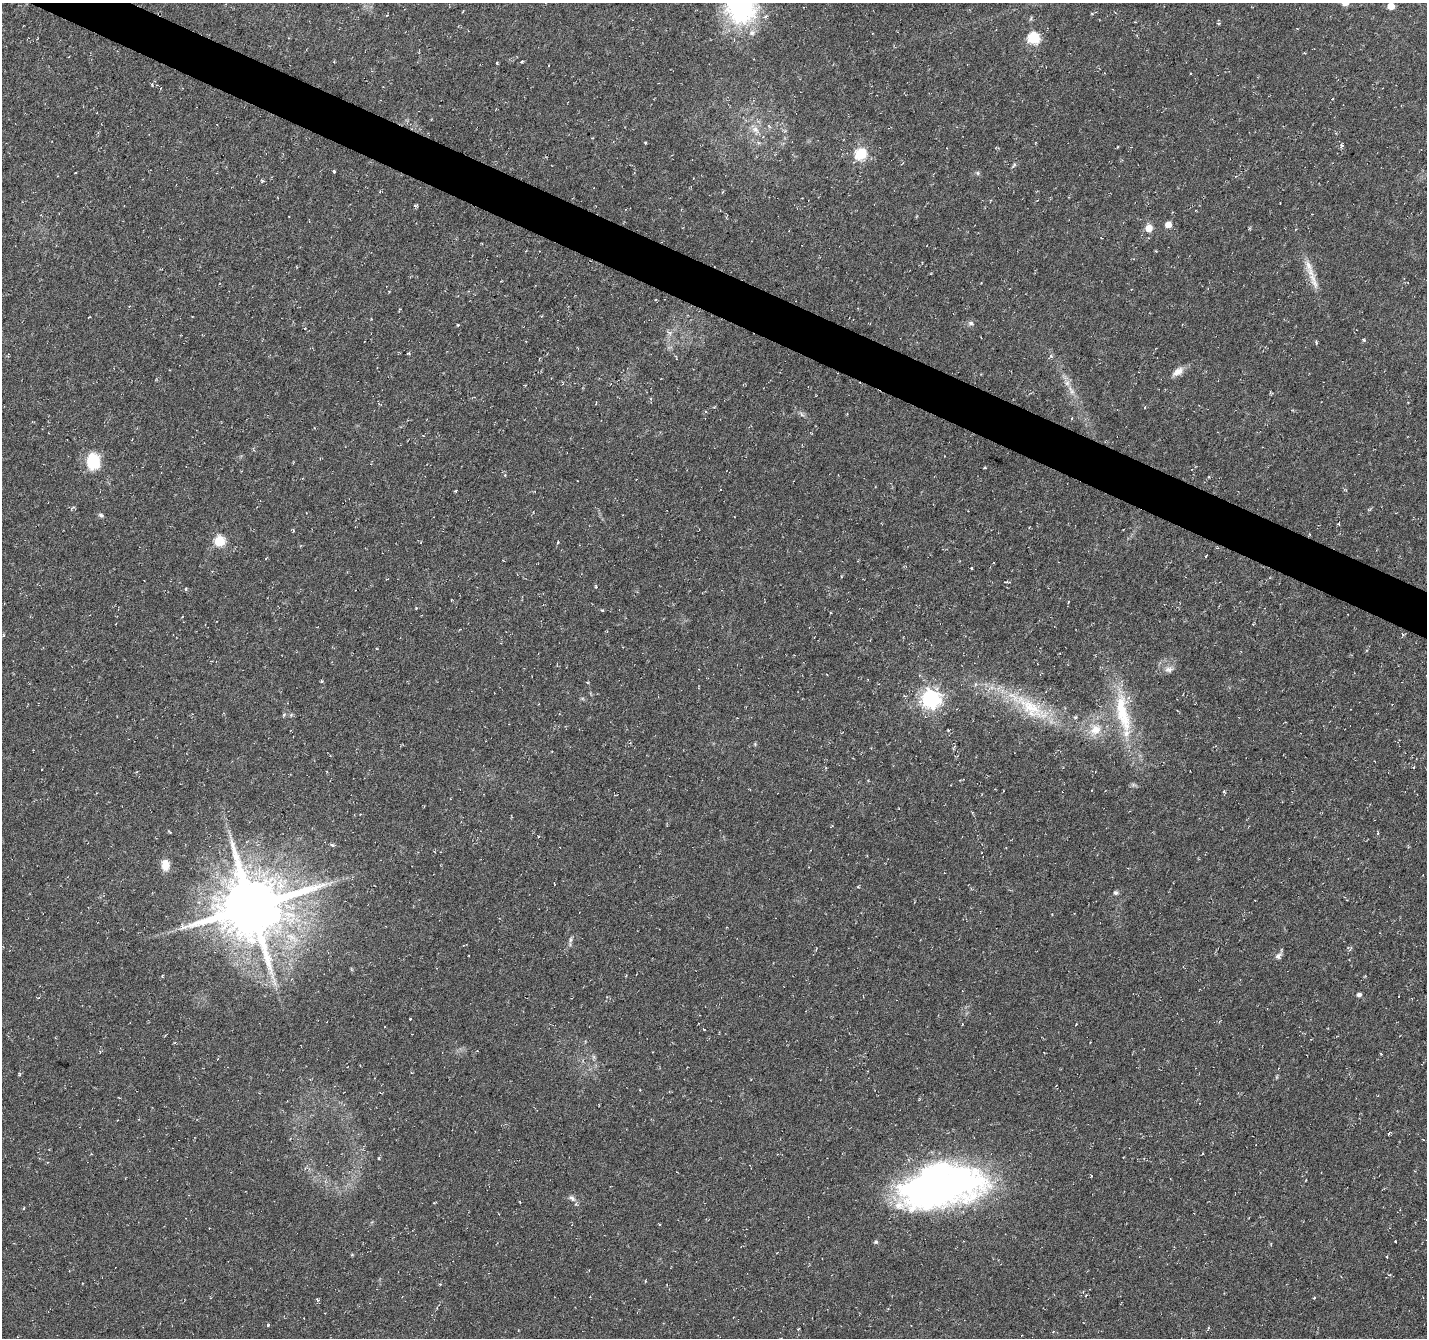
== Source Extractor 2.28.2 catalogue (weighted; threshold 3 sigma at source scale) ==
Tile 11 of 4 x 4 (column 3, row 3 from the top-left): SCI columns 2851-4275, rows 1539-2874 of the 5707 x 5815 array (HDU 1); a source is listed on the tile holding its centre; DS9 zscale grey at full resolution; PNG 1429 x 1340 px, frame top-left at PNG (2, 3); no overlay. Shown black and unused: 3% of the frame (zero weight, under 3 of 6 exposures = <1% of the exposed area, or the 3 px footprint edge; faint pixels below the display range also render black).
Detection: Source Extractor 2.28.2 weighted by HDU 2 'WHT'; one run over the whole footprint, this tile lists its part. Background 0.00531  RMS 0.004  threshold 0.0163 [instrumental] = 3 sigma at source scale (4.09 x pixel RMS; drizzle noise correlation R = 1.36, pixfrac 0.8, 0.0396/0.0396 arcsec/px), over >= 5 px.
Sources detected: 119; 1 too faint to see at this stretch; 1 inside a brighter object's white glare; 5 cosmic-ray / hot-pixel residue — not listed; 3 inside a brighter listed object's ellipse — not listed separately; the other 109 listed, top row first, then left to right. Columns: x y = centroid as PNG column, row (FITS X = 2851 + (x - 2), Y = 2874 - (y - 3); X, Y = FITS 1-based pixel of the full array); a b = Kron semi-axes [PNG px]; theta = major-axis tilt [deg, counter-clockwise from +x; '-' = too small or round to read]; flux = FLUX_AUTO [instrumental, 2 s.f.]
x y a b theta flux
742 6 43 36 86 54
1391 6 5 5 - 6.6
462 12 3 2 - 0.35
1092 14 4 3 - 0.34
387 15 4 2 - 0.28
1031 18 6 4 72 0.51
1218 23 5 3 - 0.37
1033 38 6 6 - 41
1304 53 3 3 - 0.32
522 61 3 3 - 0.38
497 63 5 3 - 0.31
755 129 10 8 -62 2.3
1336 133 3 3 - 0.3
645 142 3 3 - 0.39
1342 145 5 4 - 0.66
1118 147 3 2 - 0.3
861 154 6 6 - 39
1014 165 7 4 64 0.64
334 171 3 3 - 0.66
75 172 3 2 - 0.24
978 173 6 4 -89 0.57
262 181 5 5 - 0.66
722 192 5 4 - 0.42
990 200 4 3 - 0.31
289 217 2 2 - 0.31
1168 224 5 5 - 3.8
1149 228 6 6 - 5.4
526 251 4 2 - 0.26
1156 251 4 3 - 0.29
1314 281 28 8 -68 4.6
971 323 8 6 -2 0.93
458 325 3 3 - 0.42
669 333 8 5 -31 0.99
1364 340 3 3 - 0.71
1316 342 5 3 - 0.45
408 353 4 4 - 0.4
1178 372 17 8 33 3
1071 390 18 6 -63 3.2
1145 407 3 2 - 0.34
802 414 8 5 -46 0.82
1072 418 4 2 - 0.3
253 448 5 4 - 0.51
91 459 24 13 66 8.7
985 468 3 2 - 0.44
1345 490 5 3 - 0.37
456 491 3 3 - 0.43
73 507 7 4 41 0.63
101 515 7 5 -18 0.72
1339 524 4 3 - 0.33
1029 527 3 2 - 0.25
293 530 5 3 - 0.38
1309 534 4 3 - 0.35
219 541 6 6 - 24
558 542 4 4 - 0.41
1206 556 3 2 - 0.37
971 568 3 3 - 0.35
841 576 4 2 - 0.25
1005 582 4 3 - 0.33
596 587 5 3 - 0.37
186 589 4 3 - 0.54
416 608 3 3 - 0.35
602 610 4 3 - 0.46
623 647 3 2 - 0.23
1169 669 12 7 6 1.9
321 681 5 3 - 0.4
587 682 4 3 - 0.38
975 685 6 4 48 0.6
930 698 7 7 - 180
1031 708 64 21 -34 25
1123 713 66 17 -79 24
284 715 6 4 45 0.49
1075 717 6 4 1 0.65
1095 729 17 15 37 6.9
1414 767 4 3 - 0.31
868 780 3 3 - 0.27
1224 792 4 4 - 0.58
170 832 4 3 - 0.46
1378 833 6 3 71 0.35
333 845 5 4 - 0.76
165 865 13 9 -89 4.6
858 886 5 3 - 0.37
1116 893 6 6 - 0.71
252 907 20 18 18 2700
570 940 9 5 83 0.93
1351 949 8 2 68 0.43
1278 956 10 8 55 1.4
162 976 4 3 - 0.37
1359 994 7 5 22 0.8
38 998 4 3 - 0.32
410 1019 3 2 - 0.34
1076 1024 3 2 - 0.25
1381 1054 4 3 - 0.32
594 1057 7 4 -71 0.66
640 1090 3 3 - 0.26
1389 1133 3 2 - 0.53
92 1154 4 2 - 0.26
379 1158 3 2 - 0.45
941 1186 89 42 11 170
572 1198 11 6 -42 1.4
876 1242 5 5 - 0.65
352 1255 5 3 - 0.34
645 1281 4 3 - 0.31
667 1285 3 2 - 0.35
1086 1295 4 3 - 0.32
1314 1298 4 3 - 0.32
317 1300 6 3 -70 0.45
268 1325 5 3 - 0.35
1208 1328 4 3 - 0.35
798 1329 4 2 - 0.26
Isophote crosses this tile's border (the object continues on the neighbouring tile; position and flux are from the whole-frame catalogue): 2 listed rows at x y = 742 6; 1391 6
Unlisted compact peaks at least as high as the median listed source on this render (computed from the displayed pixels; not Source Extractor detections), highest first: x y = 1051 356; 1395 1241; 416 206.